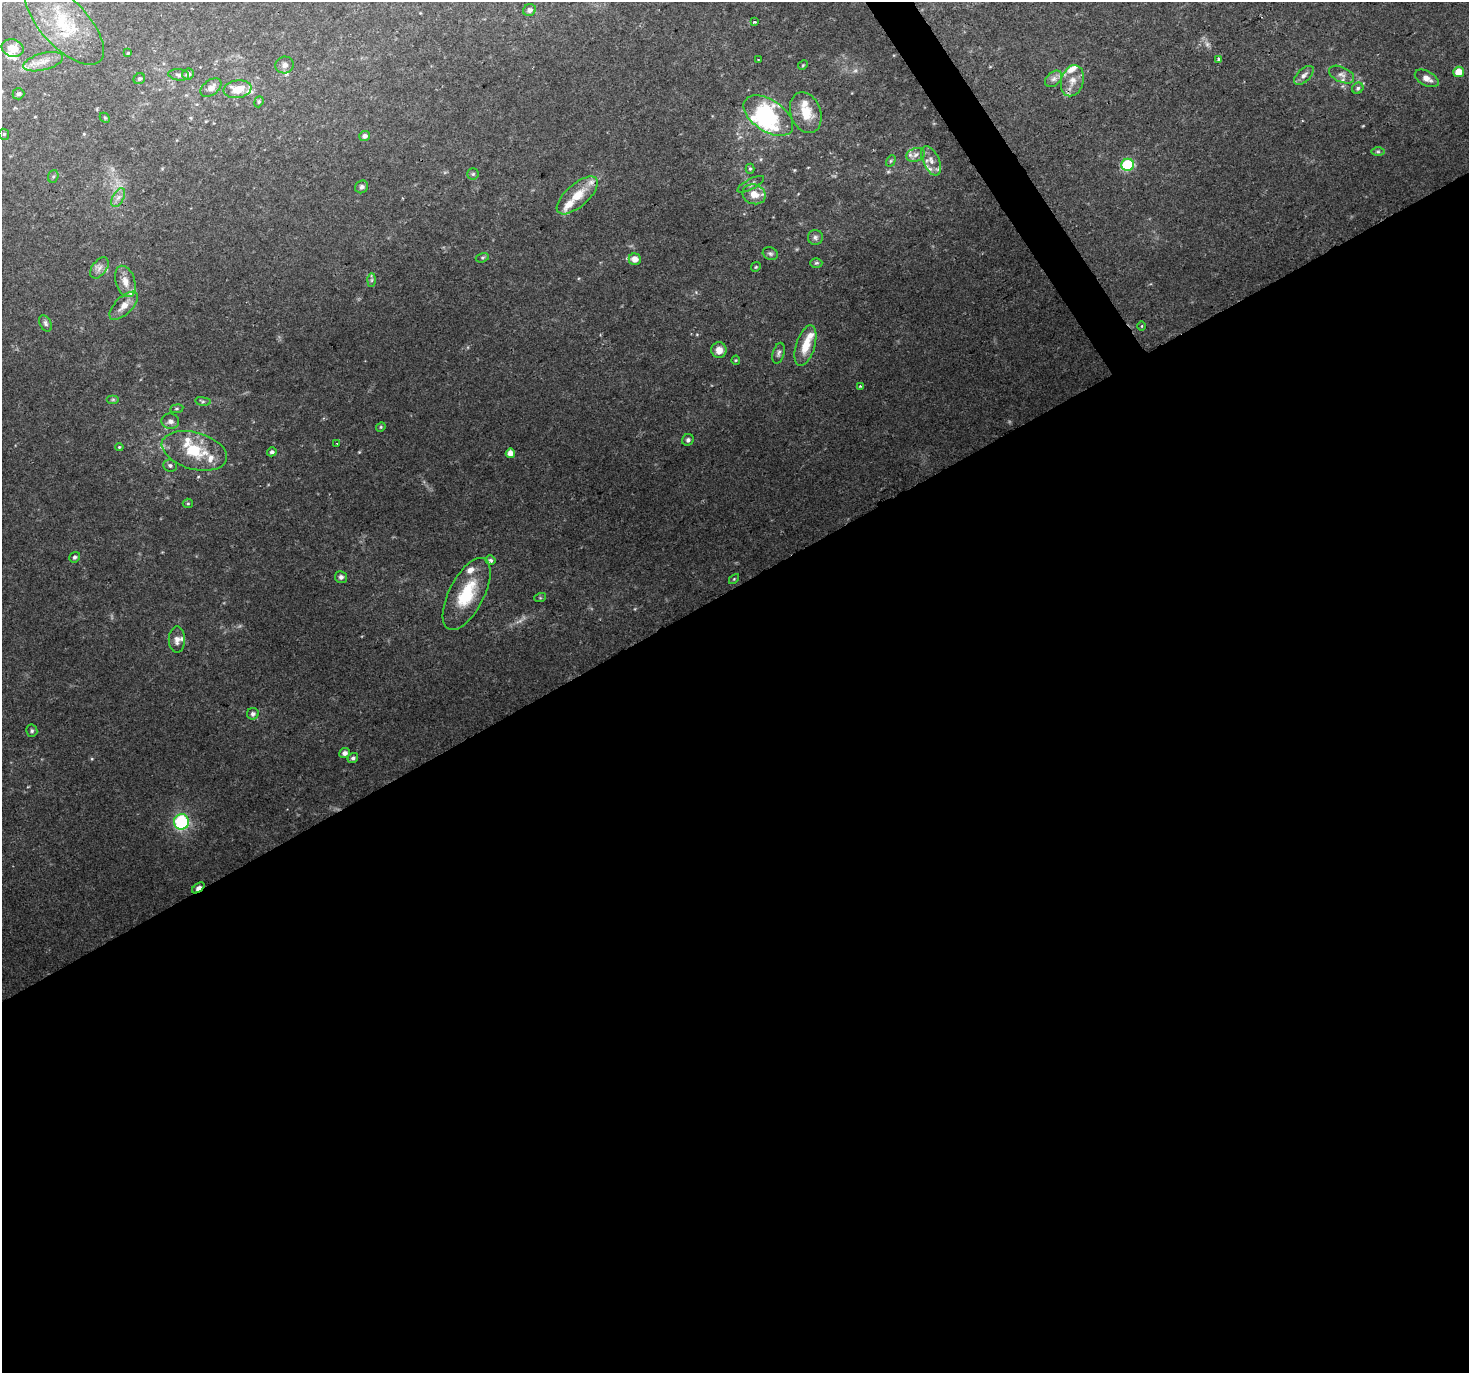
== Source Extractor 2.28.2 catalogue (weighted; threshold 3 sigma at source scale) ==
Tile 15 of 4 x 4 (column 3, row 4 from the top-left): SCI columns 2936-4402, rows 176-1546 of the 5868 x 5773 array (HDU 1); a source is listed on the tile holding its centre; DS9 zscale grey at full resolution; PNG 1471 x 1375 px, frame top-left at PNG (2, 2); each listed source drawn as its Kron ellipse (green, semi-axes under 4 px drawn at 4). Shown black and unused: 58% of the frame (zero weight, under 2 of 3 exposures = <1% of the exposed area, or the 3 px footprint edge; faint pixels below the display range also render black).
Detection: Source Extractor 2.28.2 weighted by HDU 2 'WHT'; one run over the whole footprint, this tile lists its part. Background 0.0703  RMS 0.0061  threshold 0.0277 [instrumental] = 3 sigma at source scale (4.5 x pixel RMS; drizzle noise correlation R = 1.50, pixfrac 1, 0.0396/0.0396 arcsec/px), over >= 5 px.
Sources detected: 107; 2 too faint to see at this stretch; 3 inside a brighter object's white glare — neither listed nor drawn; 17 inside a brighter listed object's ellipse — not listed separately; the other 85 listed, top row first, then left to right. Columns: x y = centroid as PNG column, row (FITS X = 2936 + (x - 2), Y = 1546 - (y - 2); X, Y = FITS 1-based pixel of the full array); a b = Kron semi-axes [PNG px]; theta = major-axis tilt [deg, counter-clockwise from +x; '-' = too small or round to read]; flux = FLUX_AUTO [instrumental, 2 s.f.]
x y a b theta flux
529 10 6 5 - 2.3
754 22 3 3 - 1.2
65 24 52 23 -47 34
12 48 11 8 -15 7.1
128 53 3 2 - 0.57
758 60 3 2 - 0.46
1219 60 3 3 - 3.7
43 62 20 8 15 6.4
285 65 9 8 - 3
803 65 5 4 - 0.65
1459 72 5 5 - 8.6
188 74 6 5 - 2.3
179 75 10 5 -7 1.8
1304 75 12 6 43 3
1341 75 13 7 -26 3.7
1427 78 13 7 -27 4.1
139 79 6 5 - 1.2
1054 79 10 6 40 2.8
1072 81 16 11 74 7.1
211 88 12 7 36 4.1
1358 88 6 5 - 1.2
237 89 14 9 9 11
18 94 6 5 - 1.4
259 102 6 4 68 0.85
806 113 21 15 -69 14
768 116 28 15 -34 24
105 118 6 4 -45 0.74
4 134 6 5 - 0.99
365 136 5 5 - 2.2
1378 151 6 4 0 1.1
915 155 9 6 19 2.9
891 161 6 4 60 0.8
931 161 16 8 -64 4.9
1128 165 6 6 - 49
750 169 5 4 - 0.88
473 174 6 5 - 1
53 176 6 5 - 1.2
751 184 15 5 28 2.1
362 187 7 6 - 2
754 194 12 9 -22 7
577 195 25 11 42 13
118 198 10 5 63 2.9
815 237 7 7 - 1.8
770 253 8 6 -24 1.5
482 258 7 4 17 0.99
635 259 6 5 - 5.4
816 263 6 5 - 0.9
756 267 5 4 - 0.78
99 268 12 7 53 3.1
372 280 6 4 89 1.1
125 281 16 9 -73 6
124 306 18 8 45 5.9
45 323 9 5 -63 1.6
1141 326 5 3 - 0.6
805 346 21 9 73 13
719 350 8 7 - 5.3
779 353 10 5 74 1.8
736 360 4 4 - 0.63
860 386 4 3 - 0.54
113 399 6 4 0 0.98
203 401 8 4 -8 1.1
177 409 6 3 8 0.77
170 421 9 7 -6 3.1
381 427 5 4 - 0.78
688 440 6 5 - 1.5
337 443 3 2 - 0.48
119 447 4 4 - 0.62
194 451 33 18 -16 26
272 452 5 4 - 1.5
510 453 4 4 - 5
170 465 7 6 - 1.5
188 503 5 4 - 0.88
75 557 6 5 - 1.5
490 560 5 4 - 1.9
341 577 6 6 - 1.8
734 579 6 3 45 0.65
467 594 39 17 63 29
540 598 6 4 18 0.76
177 640 13 8 90 3.7
253 714 6 5 - 2.1
32 731 6 5 - 1.2
345 753 5 5 - 3.1
353 758 5 4 - 1.6
181 822 8 7 - 54
198 888 7 4 38 5.2
Overlapping masked pixels (flux is a lower limit): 2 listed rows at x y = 1072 81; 198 888